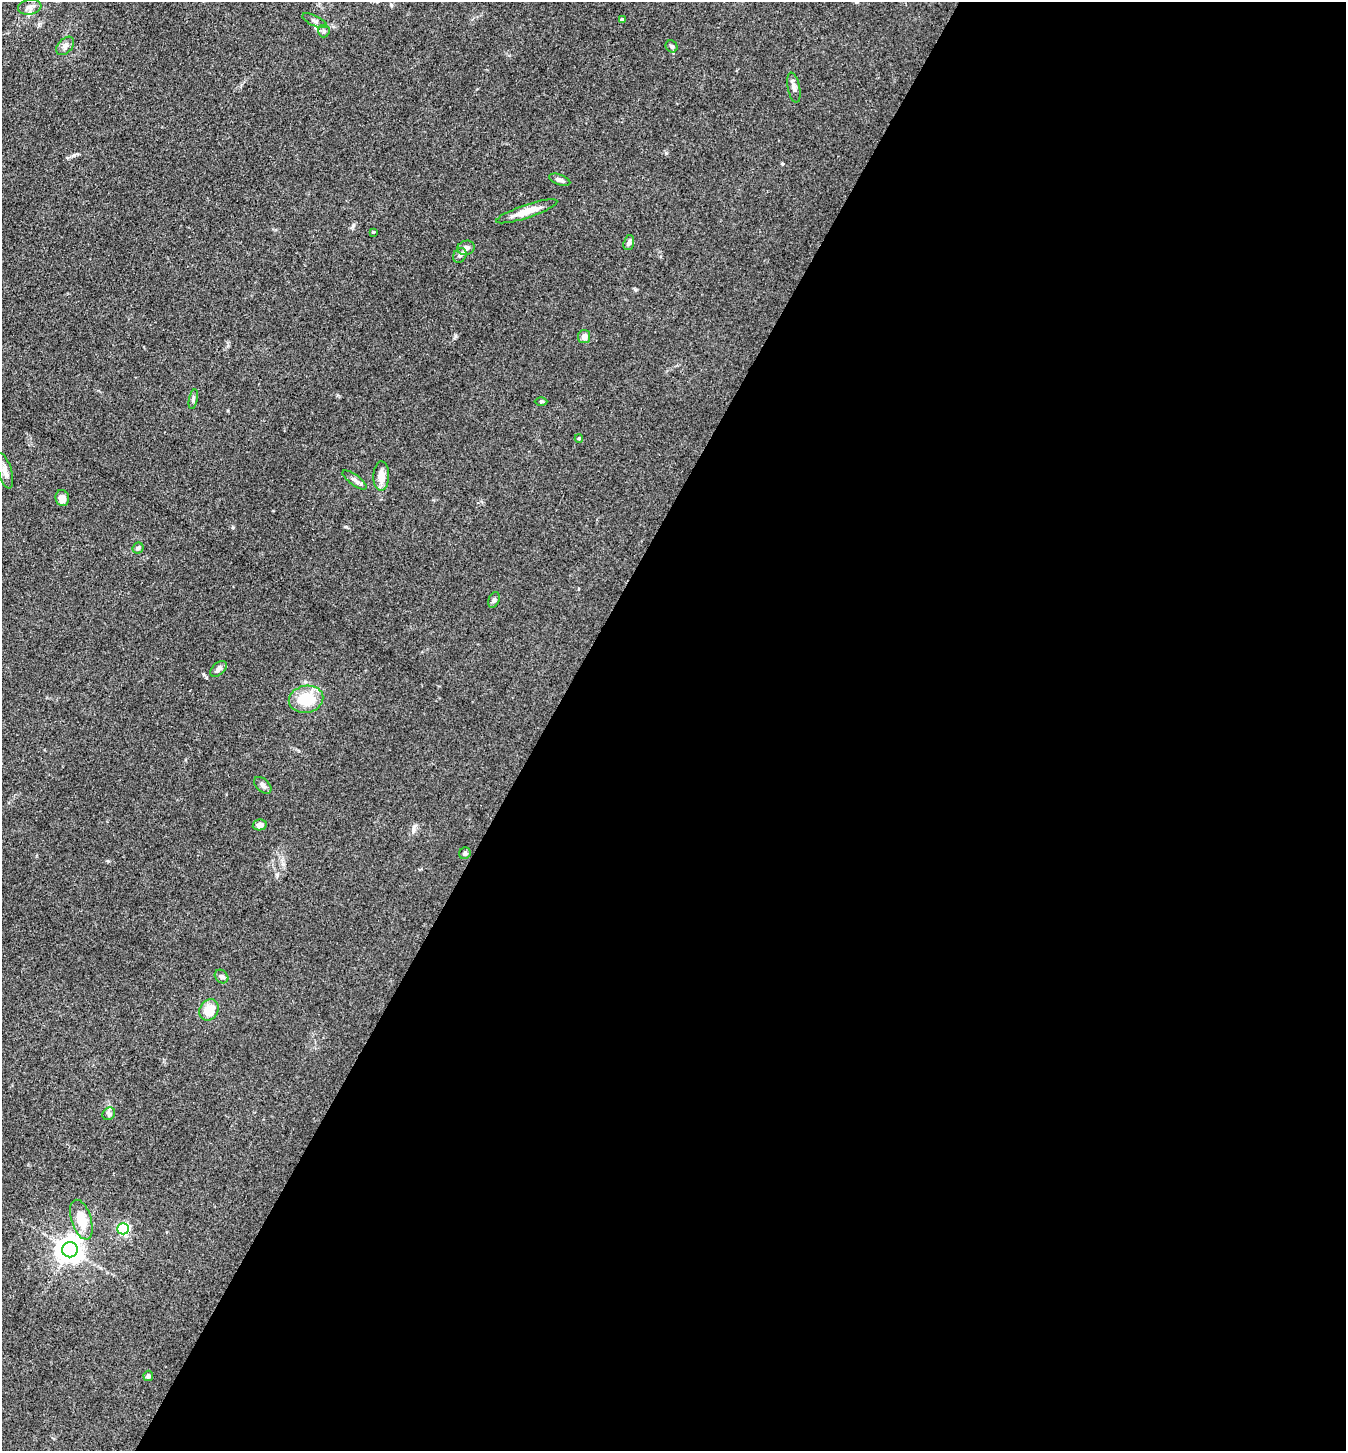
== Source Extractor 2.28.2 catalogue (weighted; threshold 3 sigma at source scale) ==
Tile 12 of 4 x 4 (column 4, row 3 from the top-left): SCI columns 4317-5660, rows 1452-2900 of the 5808 x 5800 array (HDU 1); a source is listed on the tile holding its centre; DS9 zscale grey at full resolution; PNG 1348 x 1453 px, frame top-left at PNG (2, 2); each listed source drawn as its Kron ellipse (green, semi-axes under 4 px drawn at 4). Shown black and unused: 59% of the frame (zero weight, under 3 of 4 exposures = <1% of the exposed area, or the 3 px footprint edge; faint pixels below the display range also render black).
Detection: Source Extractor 2.28.2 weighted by HDU 2 'WHT'; one run over the whole footprint, this tile lists its part. Background 0.0794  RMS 0.0061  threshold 0.0276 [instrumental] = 3 sigma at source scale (4.5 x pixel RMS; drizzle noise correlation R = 1.50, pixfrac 1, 0.05/0.05 arcsec/px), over >= 5 px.
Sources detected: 36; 1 inside a brighter listed object's ellipse — not listed separately; the other 35 listed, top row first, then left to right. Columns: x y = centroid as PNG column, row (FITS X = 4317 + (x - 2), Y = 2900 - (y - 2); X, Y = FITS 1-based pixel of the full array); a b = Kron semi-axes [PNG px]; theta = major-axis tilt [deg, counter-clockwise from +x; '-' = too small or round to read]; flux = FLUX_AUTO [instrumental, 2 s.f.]
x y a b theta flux
30 7 12 7 9 2.9
622 20 4 3 - 1.1
315 21 13 5 -25 1.9
324 31 6 5 - 1.1
65 46 10 7 46 2.6
672 46 6 5 - 1.3
794 87 15 6 -79 2.5
560 180 11 5 -20 2.1
527 211 32 6 18 8.7
373 232 3 3 - 0.66
629 243 8 5 72 1.9
466 248 9 7 16 3.1
460 255 8 6 55 1.7
584 337 7 6 - 3.1
193 399 10 3 79 1.1
541 402 6 4 1 0.85
579 438 4 4 - 0.71
5 471 18 7 -74 4
381 476 15 8 88 6.1
355 480 14 5 -37 2.4
62 498 8 6 -72 4.7
138 548 6 5 - 1.8
494 600 8 5 70 1.3
218 669 10 6 42 2.4
306 699 17 13 12 21
263 785 10 6 -42 2.1
260 825 7 5 10 2.8
465 853 6 5 - 1.3
221 977 7 6 - 1.6
209 1010 11 9 59 11
109 1114 7 5 46 1.4
81 1220 20 10 -72 14
123 1229 6 6 - 83
70 1250 8 7 - 650
148 1376 5 5 - 1.3
Unlisted compact peaks at least as high as the median listed source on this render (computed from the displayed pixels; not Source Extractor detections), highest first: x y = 277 875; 353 225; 233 527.